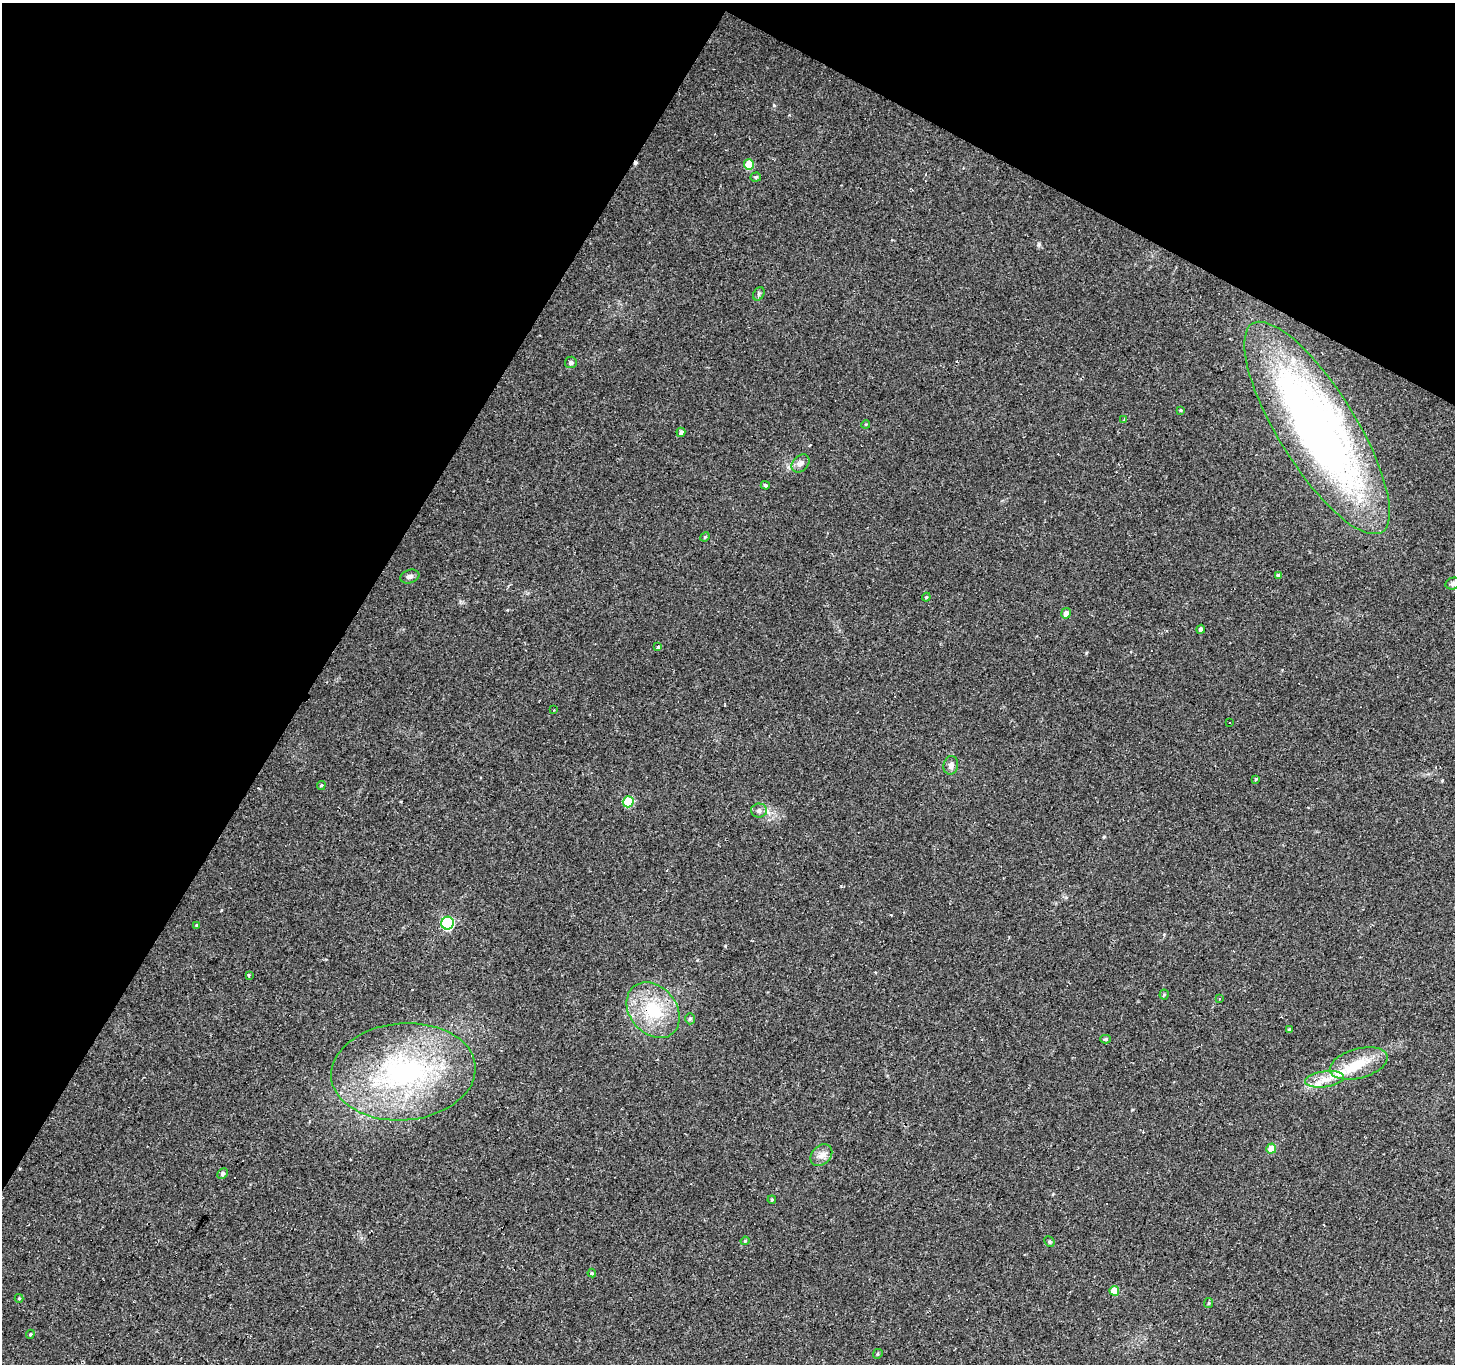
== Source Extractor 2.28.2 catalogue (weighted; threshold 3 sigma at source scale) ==
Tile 2 of 4 x 4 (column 2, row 1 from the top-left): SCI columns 1456-2908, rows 4346-5707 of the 5813 x 5898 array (HDU 1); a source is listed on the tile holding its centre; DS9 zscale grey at full resolution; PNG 1457 x 1366 px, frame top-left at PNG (2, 3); each listed source drawn as its Kron ellipse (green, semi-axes under 4 px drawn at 4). Shown black and unused: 29% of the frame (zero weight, under 2 of 3 exposures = <1% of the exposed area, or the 3 px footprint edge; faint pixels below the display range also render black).
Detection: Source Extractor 2.28.2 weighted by HDU 2 'WHT'; one run over the whole footprint, this tile lists its part. Background 0.0542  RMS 0.0044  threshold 0.0198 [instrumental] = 3 sigma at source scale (4.5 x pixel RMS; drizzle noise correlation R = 1.50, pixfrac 1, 0.0396/0.0396 arcsec/px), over >= 5 px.
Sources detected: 62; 1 inside a brighter object's white glare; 9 cosmic-ray / hot-pixel residue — neither listed nor drawn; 2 inside a brighter listed object's ellipse — not listed separately; the other 50 listed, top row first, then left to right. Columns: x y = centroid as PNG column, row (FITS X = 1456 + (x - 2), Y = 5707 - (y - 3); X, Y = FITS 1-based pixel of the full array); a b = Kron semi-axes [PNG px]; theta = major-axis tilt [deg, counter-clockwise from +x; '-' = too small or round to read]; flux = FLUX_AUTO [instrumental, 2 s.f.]
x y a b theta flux
749 164 5 5 - 9.6
756 177 5 4 - 0.64
759 294 7 5 60 0.85
571 362 6 5 - 1.2
1181 410 4 4 - 0.47
1124 420 4 3 - 0.59
866 424 4 3 - 0.42
1317 428 123 39 -58 270
681 432 4 4 - 1.3
800 463 10 7 46 2.1
765 485 4 4 - 0.82
705 537 5 4 - 0.56
1278 575 4 4 - 0.81
410 576 10 6 19 1.3
1453 583 8 6 13 1.2
926 597 4 3 - 0.45
1066 613 5 4 - 2.2
1201 629 4 4 - 1.5
658 647 3 3 - 13
554 710 2 2 - 0.3
1230 723 3 3 - 0.88
951 765 9 7 81 1.8
1255 779 3 3 - 1.3
321 785 4 3 - 0.55
628 802 6 5 - 18
759 811 8 7 - 1.6
448 923 6 6 - 43
197 925 4 4 - 0.42
249 975 3 2 - 0.81
1164 994 5 4 - 0.55
1219 999 3 3 - 0.8
653 1010 30 23 -50 22
690 1019 5 5 - 0.78
1289 1030 4 3 - 0.52
1106 1039 5 4 - 1.6
1359 1063 29 14 15 12
403 1072 72 48 5 90
1325 1079 19 8 8 5.1
1271 1149 5 5 - 5.9
821 1155 12 9 44 2.9
222 1174 5 4 - 1
772 1200 4 4 - 0.45
745 1241 4 3 - 0.49
1049 1242 5 4 - 0.66
592 1273 4 4 - 0.6
1114 1291 5 5 - 7.7
19 1298 4 4 - 0.46
1209 1303 5 4 - 0.57
30 1334 4 4 - 0.55
878 1354 5 4 - 0.55
Overlapping masked pixels (flux is a lower limit): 2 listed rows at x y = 653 1010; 403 1072
Isophote crosses this tile's border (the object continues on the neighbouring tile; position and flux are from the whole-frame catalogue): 1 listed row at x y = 1453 583
Unlisted compact peaks at least as high as the median listed source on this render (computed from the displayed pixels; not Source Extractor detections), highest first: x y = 1039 244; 725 946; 774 105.